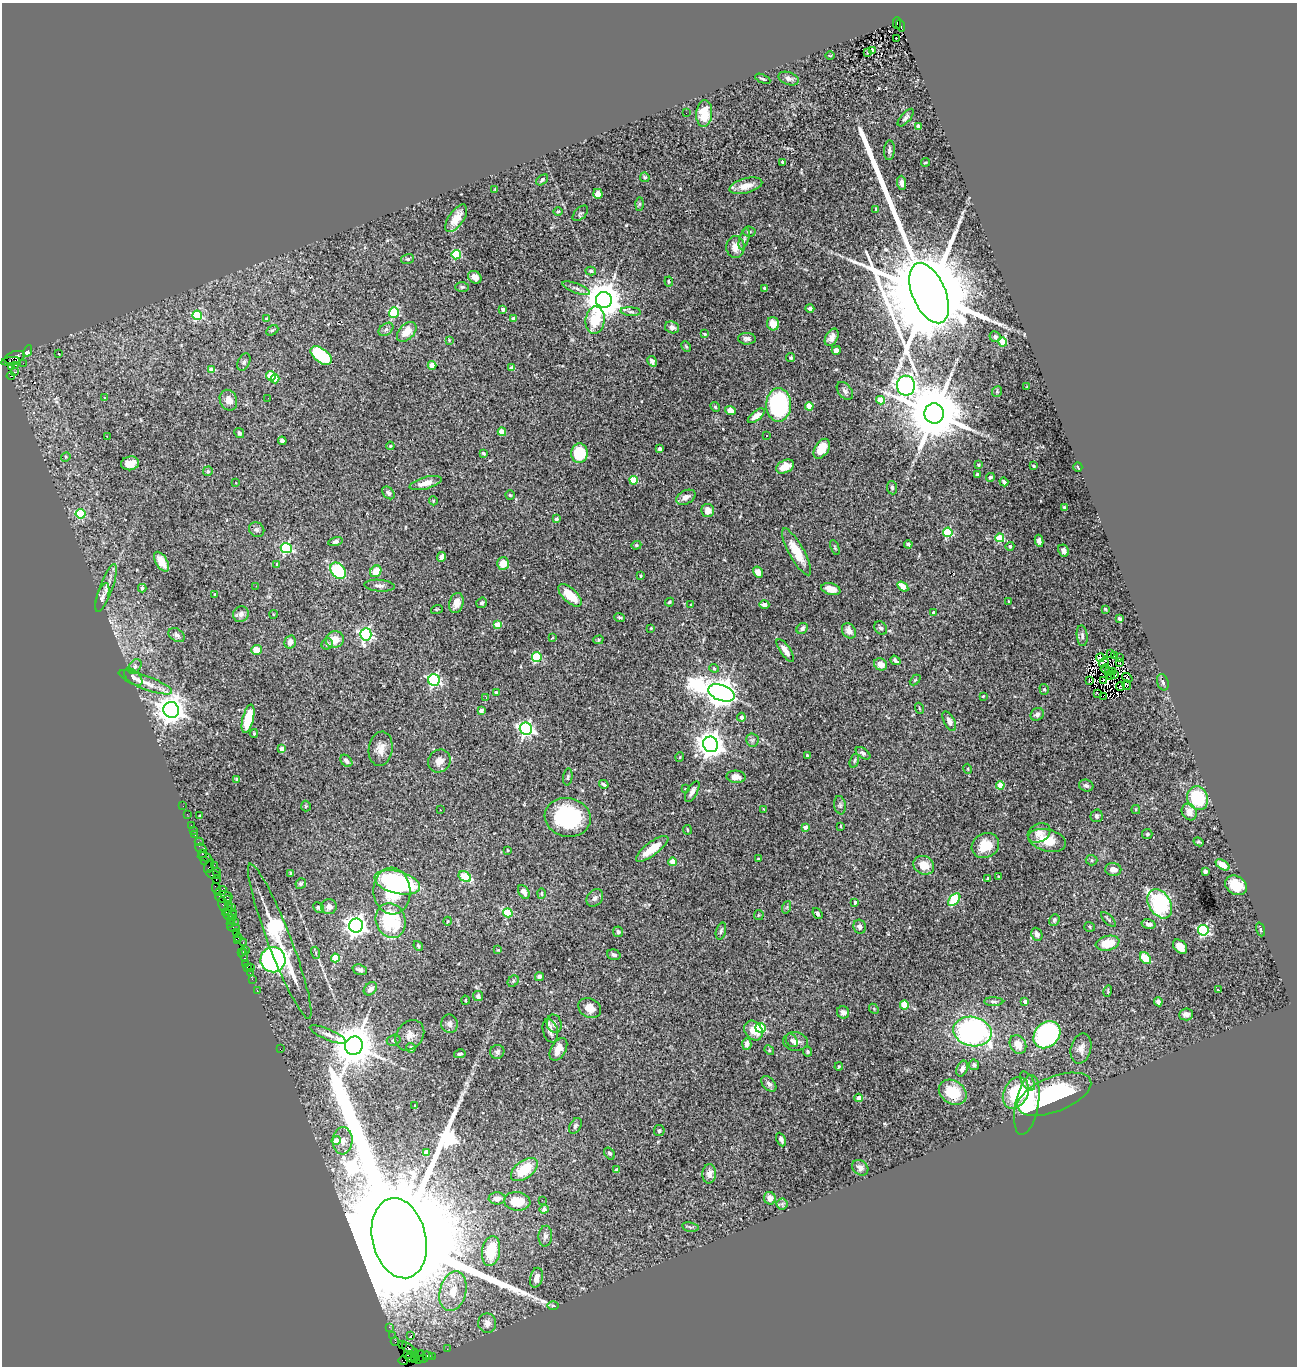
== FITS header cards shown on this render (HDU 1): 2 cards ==
NAXIS1  =                 1295
NAXIS2  =                 1364

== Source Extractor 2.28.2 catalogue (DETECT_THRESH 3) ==
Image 1295 x 1364 px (HDU 1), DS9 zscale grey, 1 PNG px = 1 image px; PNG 1299 x 1368 px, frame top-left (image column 1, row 1364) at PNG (2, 3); each listed source drawn as its Kron ellipse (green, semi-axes under 4 px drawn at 4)
Background 1.28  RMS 0.059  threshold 0.178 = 3 sigma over >= 5 px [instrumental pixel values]
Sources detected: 448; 3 with non-positive FLUX_AUTO (blend fragments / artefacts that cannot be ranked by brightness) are neither listed nor drawn; the other 445 listed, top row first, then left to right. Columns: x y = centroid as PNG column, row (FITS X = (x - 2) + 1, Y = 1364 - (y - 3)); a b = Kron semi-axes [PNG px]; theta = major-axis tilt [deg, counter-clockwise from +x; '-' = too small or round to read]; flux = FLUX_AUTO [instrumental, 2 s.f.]
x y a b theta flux
897 23 6 2 -89 61
901 26 6 3 -72 260
896 38 2 2 - 4.9
873 50 4 3 - 3.3
867 52 3 2 - 4
830 56 4 3 - 3.1
763 79 8 3 -24 4.6
789 79 10 6 -19 17
686 113 2 2 - 5.9
704 114 13 8 85 91
906 118 11 5 49 11
918 126 4 4 - 33
889 150 10 5 86 10
782 162 4 3 - 8.4
925 162 4 2 - 3.3
645 177 5 4 - 7.6
542 180 7 4 38 6.3
902 183 7 4 -86 16
746 186 17 7 15 40
495 189 3 3 - 2.8
598 194 5 4 - 28
640 204 6 4 89 6.8
876 209 4 3 - 3.4
558 211 4 3 - 3.4
580 213 9 5 44 7.5
456 218 16 7 55 58
749 232 6 5 - 7.9
744 239 11 4 72 10
735 247 11 9 89 38
456 255 5 4 - 260
408 259 6 5 - 7.5
591 271 5 4 - 6.6
475 277 7 6 - 22
669 281 5 3 - 4.5
462 287 7 5 1 7
576 288 14 5 -20 16
765 288 4 3 - 9.6
929 293 32 16 -66 110000
604 300 8 8 - 11000
810 308 4 4 - 9.7
503 309 3 3 - 23
394 312 5 5 - 250
631 312 10 4 -5 12
197 315 5 5 - 290
267 319 4 4 - 13
513 319 4 3 - 15
595 320 14 9 82 140
773 324 6 6 - 53
672 327 7 5 -19 15
386 329 8 5 38 12
272 330 6 4 29 6.3
407 332 12 7 46 60
705 334 4 3 - 4.8
832 337 9 6 62 22
995 337 6 5 - 12
747 339 9 5 -1 14
449 340 3 3 - 3.4
1003 342 4 4 - 150
686 347 5 3 - 4.9
836 350 4 4 - 24
28 351 6 3 62 43
59 353 3 2 - 4.7
321 355 12 7 -37 250
15 357 10 6 18 680
791 358 4 4 - 6
11 361 9 4 7 350
652 361 6 4 -59 11
244 362 9 6 66 10
23 363 2 2 - 42
16 365 3 2 - 43
432 365 4 4 - 80
11 366 3 3 - 410
512 368 4 3 - 33
212 370 4 4 - 53
14 372 3 2 - 15
11 376 4 3 - 850
271 376 5 4 - 110
275 379 4 4 - 69
906 386 10 9 - 2300
1027 387 4 3 - 2.8
845 391 10 6 -53 15
997 391 5 5 - 5.2
104 398 3 3 - 4.5
268 398 2 2 - 2.5
228 400 10 8 -66 30
881 400 4 4 - 63
779 405 17 12 88 600
809 406 4 4 - 60
715 407 5 4 - 4.3
730 410 5 4 - 24
934 413 10 10 - 37000
756 416 10 4 38 34
502 432 4 4 - 90
239 433 5 4 - 9.7
767 435 3 2 - 4.7
107 437 3 2 - 3.8
282 441 4 3 - 11
390 446 4 4 - 3.9
660 449 4 3 - 20
822 449 11 6 58 61
483 453 4 3 - 6.2
579 453 9 8 - 170
66 457 5 4 - 5.7
130 463 9 7 8 43
979 465 3 3 - 6.7
1034 466 3 3 - 6.9
785 467 9 6 27 47
1078 467 5 2 - 3.2
208 471 5 4 - 9.2
977 474 3 3 - 12
990 477 4 3 - 6.2
634 480 4 4 - 120
1004 482 4 3 - 11
236 483 2 2 - 2.4
426 483 16 6 15 36
892 488 6 5 - 9.3
388 493 7 5 -44 11
510 495 5 4 - 4.5
686 497 10 6 28 21
433 501 4 4 - 4.5
1064 507 4 4 - 4.2
708 510 6 6 - 32
81 514 5 4 - 240
556 519 4 3 - 13
257 530 8 7 - 11
948 532 5 4 - 270
1000 538 4 4 - 150
1039 541 6 4 -81 13
335 542 7 4 13 9.7
908 544 4 3 - 7.6
636 545 5 4 - 5.4
1010 546 4 4 - 8.9
286 548 5 5 - 420
835 548 8 3 -69 4.8
1063 551 6 5 - 13
796 552 26 7 -61 87
442 557 5 4 - 16
161 562 11 5 -58 56
503 563 6 6 - 53
277 564 4 3 - 7.3
338 571 9 6 -46 190
376 571 6 5 - 59
758 572 6 5 - 34
640 576 3 3 - 5
256 586 3 2 - 4.2
379 586 15 6 -4 16
903 587 6 4 -36 56
106 588 25 6 70 33
142 588 4 4 - 11
831 589 10 5 -15 41
215 595 3 3 - 5.4
570 595 14 7 -44 100
102 597 15 5 72 15
1009 601 3 2 - 2.9
669 602 4 3 - 5.7
456 603 10 7 74 36
482 603 5 5 - 8.6
691 605 3 2 - 2.5
764 605 5 4 - 24
437 609 6 3 18 4
1105 609 4 2 - 3.3
934 613 4 4 - 23
241 614 8 7 - 15
273 614 4 3 - 3
620 617 5 3 - 5.6
1119 618 4 3 - 7.8
497 624 4 4 - 78
651 628 3 2 - 2.9
881 628 7 5 -53 12
802 629 6 5 - 12
849 631 8 6 -56 29
366 634 6 5 - 810
177 635 9 6 -33 15
1082 636 10 5 -85 10
552 638 3 2 - 4.4
335 640 9 8 - 50
598 640 5 4 - 5.3
290 642 6 5 - 23
327 644 6 5 - 9.4
256 650 5 5 - 50
785 650 13 5 -56 26
1111 654 3 2 - 5
1115 656 3 2 - 8.2
537 657 5 5 - 220
1100 658 4 2 - 3.5
1119 658 2 2 - 3.6
895 660 5 3 - 9.3
1104 662 5 4 - 2.2
1119 663 4 2 - 0.26
881 664 7 5 -32 36
135 666 8 5 52 10
714 668 4 4 - 4.4
1105 669 4 2 - 1.8
1109 671 4 3 - 1.7
1113 671 3 2 - 2.9
1110 675 3 2 - 4.9
1114 675 3 2 - 2
133 677 11 6 -42 17
1127 678 5 2 - 6.1
434 680 6 5 - 640
915 680 6 4 43 5
1089 680 4 3 - 6.3
1103 680 2 2 - 0.69
145 682 28 7 -21 46
1163 682 8 5 -72 10
1127 685 5 2 - 9.8
1120 686 4 2 - 4.6
1044 689 5 4 - 5.9
496 693 3 3 - 8
721 693 14 7 -20 6400
1098 694 4 2 - 3.1
983 696 4 3 - 3.9
1103 696 2 2 - 3.1
486 698 3 2 - 3.5
919 708 5 3 - 3.7
171 710 8 8 - 5100
481 711 4 3 - 25
1037 714 7 6 - 12
741 717 4 4 - 15
248 719 14 5 76 130
949 721 11 5 -62 19
526 729 6 6 - 1100
254 733 4 3 - 5.1
752 740 6 6 - 9.9
711 744 8 7 - 4700
282 749 4 4 - 27
381 749 17 12 82 40
863 753 8 4 -36 10
807 756 3 3 - 7
680 757 5 3 - 3
854 760 7 4 71 6.3
346 761 7 5 -47 16
439 761 12 11 - 31
968 769 5 3 - 3.7
568 777 8 4 82 7.1
736 777 9 6 -3 26
236 779 4 3 - 3.5
604 784 5 3 - 7.2
1000 785 4 4 - 89
1086 786 7 6 - 9.8
685 789 4 2 - 2.8
692 792 11 5 60 17
1198 798 12 10 -66 250
840 805 9 6 -81 10
183 806 2 2 - 6.1
306 806 5 5 - 4
763 809 4 2 - 3.2
1136 809 4 3 - 4.8
440 810 3 2 - 6.9
1189 812 9 7 -58 32
187 814 2 2 - 12
200 816 3 3 - 5.4
1097 816 6 6 - 10
568 817 23 19 -12 370
191 825 2 2 - 29
841 826 3 2 - 2.9
805 827 4 4 - 22
193 830 2 2 - 18
687 830 5 2 - 3.6
1039 833 12 9 29 29
1147 834 5 5 - 5.9
195 835 3 2 - 49
1047 840 19 11 -14 91
199 842 4 2 - 27
1199 842 5 3 - 5.4
985 846 14 12 29 88
201 848 6 4 -25 110
652 849 20 6 37 76
508 850 4 2 - 2.6
202 853 3 3 - 76
205 857 7 3 -17 81
758 859 3 2 - 3
205 860 3 2 - 94
1091 860 6 5 - 6.6
672 862 4 4 - 77
214 865 2 2 - 35
924 865 11 9 -29 57
1222 865 7 4 -32 38
209 866 7 3 64 79
1113 869 8 6 -3 27
217 871 4 2 - 98
1205 871 4 4 - 27
214 874 7 4 -15 160
291 874 3 3 - 5
465 877 7 5 -32 180
999 877 3 3 - 4
988 878 3 3 - 5.4
216 879 3 2 - 110
397 882 23 11 -14 570
301 884 5 5 - 9.2
1236 885 11 9 -33 95
216 888 6 3 -60 120
220 891 6 3 34 200
392 891 23 18 -86 160
524 892 7 5 -59 22
541 893 5 4 - 5.5
224 897 8 6 -3 180
595 898 9 7 48 15
228 900 4 3 - 290
954 900 7 4 48 240
855 902 4 3 - 10
223 904 8 3 -77 250
1160 904 16 11 -59 350
228 906 2 2 - 62
231 907 3 2 - 36
329 907 8 7 - 19
787 907 6 4 72 4.6
318 908 5 5 - 8
230 912 7 3 -8 32
508 913 5 4 - 190
232 914 5 2 - 93
817 914 6 4 -54 9.5
228 915 7 3 -50 180
759 915 5 5 - 4.3
231 919 4 4 - 210
1054 920 6 5 - 7.7
1109 920 10 3 -45 6.3
391 921 17 15 -70 230
448 921 4 3 - 4
234 922 4 3 - 270
230 923 4 3 - 120
1149 924 7 4 -15 13
356 926 7 7 - 2500
233 927 7 2 -15 58
860 927 7 6 - 12
1090 927 5 5 - 5.6
1260 929 7 3 -71 4.3
1203 930 5 5 - 500
721 931 9 5 74 8.6
618 932 5 5 - 10
236 933 2 2 - 62
1037 934 7 5 -68 15
238 938 4 3 - 56
237 941 3 2 - 71
280 941 83 11 -69 420
243 943 3 2 - 99
1108 943 12 7 13 83
418 946 5 4 - 5.3
1180 947 8 6 -46 43
246 950 3 2 - 72
498 950 4 4 - 4.2
242 952 4 2 - 110
316 953 6 3 -73 5.1
244 955 7 3 -77 180
614 955 7 5 -17 9.5
335 958 4 4 - 120
1145 958 6 5 - 110
273 960 12 12 - 1200
246 963 2 2 - 25
247 967 2 2 - 46
251 967 2 2 - 120
360 970 7 5 -18 13
250 973 2 2 - 27
539 977 4 4 - 12
252 979 2 2 - 38
513 981 6 5 - 6.7
370 989 7 5 44 21
257 990 2 2 - 20
1219 990 4 2 - 38
1108 991 6 3 74 4.3
478 996 5 5 - 13
465 1000 4 3 - 4.3
994 1002 9 4 -1 9.4
1025 1002 4 4 - 14
1158 1002 4 4 - 15
904 1005 4 4 - 87
590 1008 12 9 -31 39
874 1009 5 4 - 4.5
843 1012 6 6 - 20
1186 1014 7 6 - 19
449 1024 9 8 - 15
554 1024 9 7 -74 19
760 1028 5 5 - 260
550 1031 12 7 -74 25
754 1031 10 8 -52 50
972 1032 19 14 -11 1000
328 1034 19 5 -22 25
410 1035 16 13 49 34
1047 1035 15 12 46 750
394 1040 7 5 17 8.2
792 1040 7 5 -57 9.7
796 1041 12 9 -6 27
747 1044 6 4 86 20
1018 1044 10 7 -59 40
354 1046 9 8 - 15000
411 1048 5 4 - 16
280 1049 2 2 - 23
558 1049 12 7 61 46
1081 1049 15 10 75 28
769 1050 5 4 - 5.1
808 1051 5 4 - 5.3
497 1052 7 7 - 10
460 1054 6 4 13 7.7
974 1065 5 5 - 12
839 1066 4 3 - 4.6
962 1069 8 5 65 17
1027 1081 10 5 -58 13
769 1084 9 6 -48 16
953 1092 15 11 -33 120
1016 1093 17 12 63 190
1054 1094 39 17 21 460
859 1098 4 4 - 46
1027 1105 30 11 79 220
415 1106 3 3 - 4.3
575 1126 8 5 60 10
659 1131 5 5 - 7.3
781 1139 7 4 -66 12
336 1140 5 4 - 50
343 1141 13 10 86 39
426 1153 4 4 - 61
609 1153 6 5 - 8.4
860 1168 9 7 -37 17
524 1169 15 8 36 110
616 1170 4 3 - 12
709 1174 10 7 87 22
497 1198 8 6 -1 17
770 1198 6 6 - 21
542 1200 2 2 - 49
517 1201 13 9 -7 68
782 1204 5 5 - 8.4
544 1209 4 4 - 14
690 1227 8 4 -11 8.1
545 1236 10 7 86 16
399 1238 40 26 -77 300000
491 1251 15 9 80 130
536 1278 10 6 75 35
453 1291 20 13 75 92
553 1306 6 4 -1 5.1
487 1323 9 9 - 25
389 1327 2 2 - 31
411 1335 3 2 - 4.4
393 1336 2 2 - 16
395 1341 4 2 - 41
402 1345 2 2 - 37
409 1349 8 4 -39 410
447 1349 2 2 - 8.1
407 1354 4 3 - 140
415 1354 4 4 - 380
427 1356 5 3 - 170
433 1356 2 2 - 23
411 1357 5 3 - 190
419 1357 7 3 70 170
415 1359 4 3 - 82
423 1359 4 4 - 150
403 1361 5 4 - 28
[3 non-positive-flux detections neither listed nor drawn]